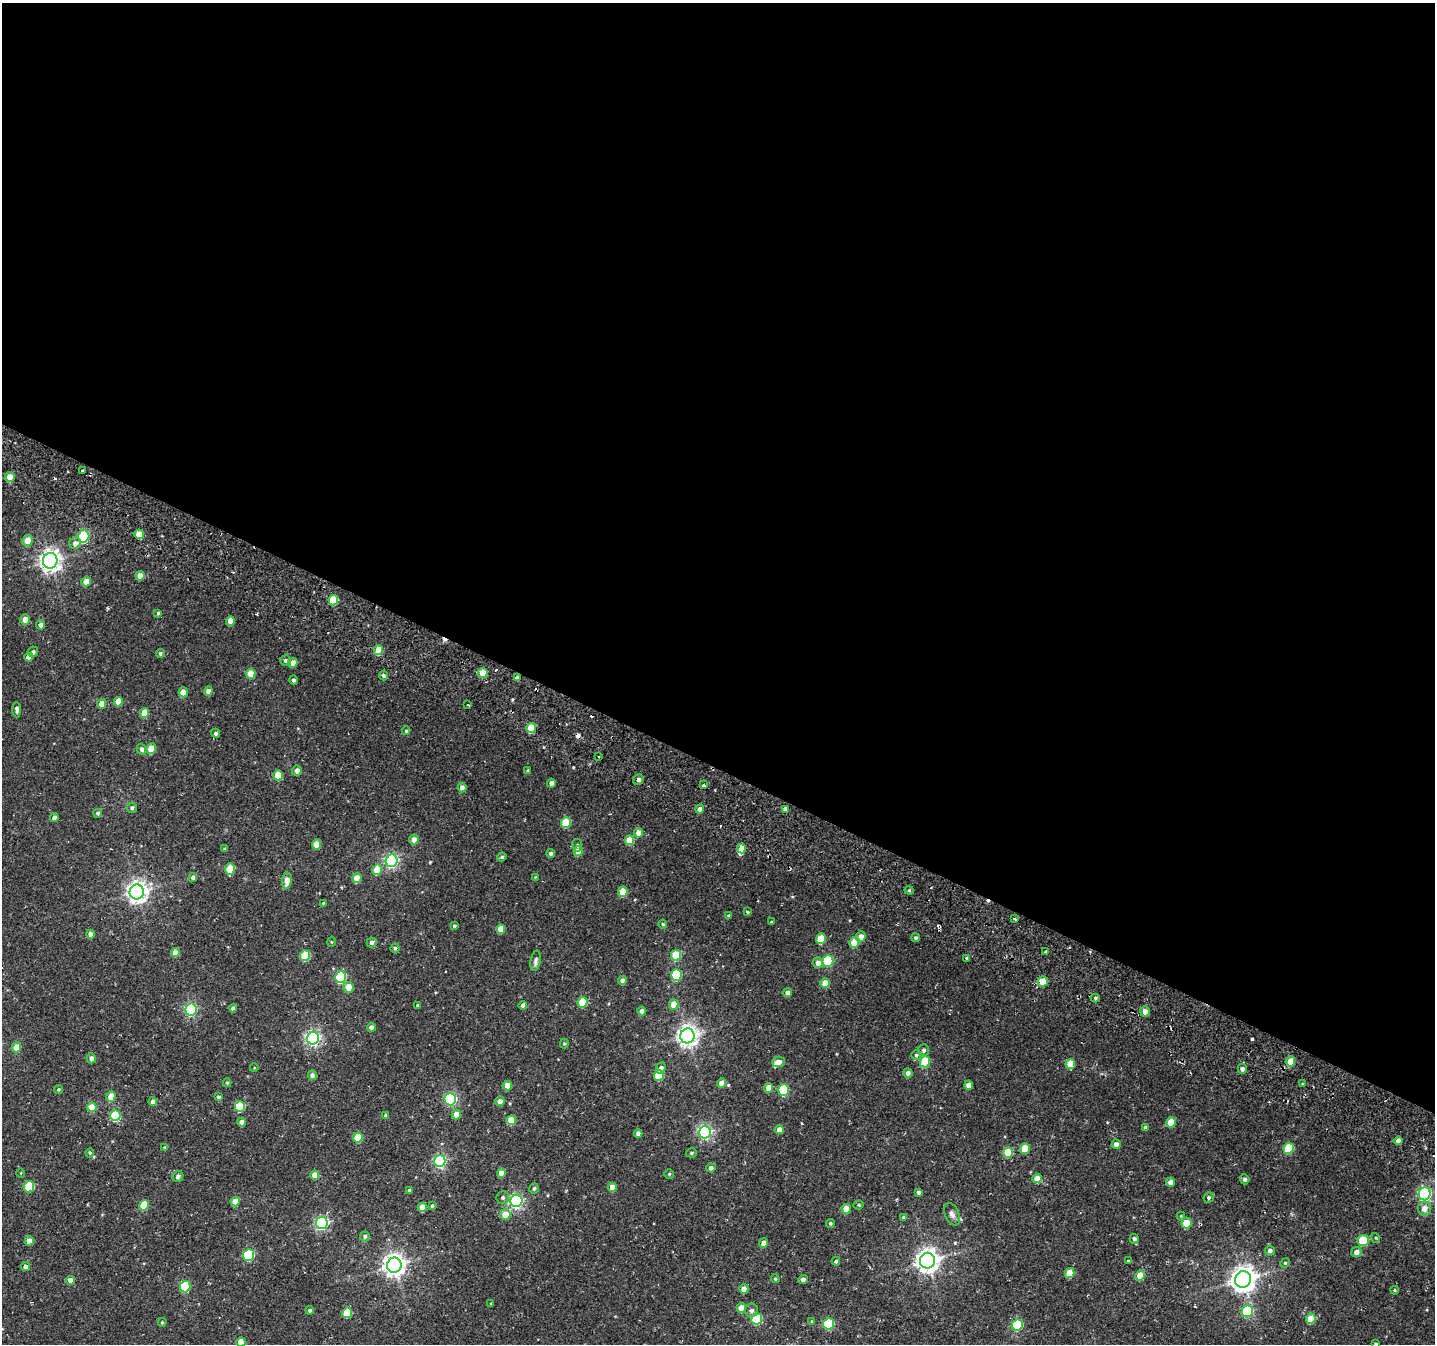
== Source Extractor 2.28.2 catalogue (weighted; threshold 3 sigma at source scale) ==
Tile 3 of 4 x 4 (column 3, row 1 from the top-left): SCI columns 2940-4372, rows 4359-5700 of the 5806 x 5920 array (HDU 1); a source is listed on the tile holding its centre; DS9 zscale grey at full resolution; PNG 1437 x 1346 px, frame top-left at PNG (2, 3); each listed source drawn as its Kron ellipse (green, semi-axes under 4 px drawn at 4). Shown black and unused: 57% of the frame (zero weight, under 2 of 3 exposures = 3% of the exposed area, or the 3 px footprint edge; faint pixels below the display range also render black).
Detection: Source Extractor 2.28.2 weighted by HDU 2 'WHT'; one run over the whole footprint, this tile lists its part. Background 0.0152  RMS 0.0048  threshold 0.0217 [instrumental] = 3 sigma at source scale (4.5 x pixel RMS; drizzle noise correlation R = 1.50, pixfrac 1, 0.0396/0.0396 arcsec/px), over >= 5 px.
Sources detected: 239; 3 cosmic-ray / hot-pixel residue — neither listed nor drawn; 2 inside a brighter listed object's ellipse — not listed separately; the other 234 listed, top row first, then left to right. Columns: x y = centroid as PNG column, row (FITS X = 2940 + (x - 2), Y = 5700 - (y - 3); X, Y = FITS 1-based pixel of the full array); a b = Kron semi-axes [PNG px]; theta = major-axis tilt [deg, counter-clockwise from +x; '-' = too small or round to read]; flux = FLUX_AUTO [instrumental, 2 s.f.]
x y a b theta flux
82 471 3 3 - 0.97
10 477 5 5 - 5.2
139 534 5 4 - 8.5
84 536 6 5 - 38
28 541 6 5 - 5.9
75 543 6 5 - 2.6
50 561 8 7 - 270
140 576 5 4 - 4.4
86 581 5 4 - 3.9
333 600 5 5 - 18
158 613 4 3 - 0.6
25 619 5 5 - 4.2
230 621 5 4 - 5.4
41 625 4 4 - 1.9
378 650 5 4 - 11
33 652 5 5 - 1.2
160 653 4 4 - 0.99
29 657 4 4 - 3.3
286 660 5 5 - 1.2
293 663 5 4 - 3.9
483 673 5 5 - 7.2
251 674 5 4 - 10
383 675 5 4 - 0.95
517 678 4 4 - 1.8
293 680 4 4 - 1
208 691 5 4 - 2.5
183 692 5 4 - 5.7
118 702 5 4 - 7.1
102 704 5 4 - 3.4
467 705 3 2 - 0.65
17 710 7 4 -88 1.5
144 713 5 4 - 6.4
531 728 5 4 - 12
406 731 4 3 - 0.67
215 733 4 4 - 0.88
142 749 5 4 - 1.2
151 749 5 4 - 7.8
598 757 3 2 - 0.72
528 770 4 3 - 0.68
297 771 5 4 - 2.4
278 775 5 5 - 9.7
638 779 5 5 - 1.5
551 783 4 4 - 2.2
703 785 3 3 - 3
462 788 5 4 - 2.9
132 808 5 5 - 1
700 809 4 4 - 1.9
785 809 4 4 - 2.1
98 813 4 4 - 0.93
54 817 4 4 - 1.7
566 822 5 5 - 17
639 833 5 4 - 4.2
414 839 5 5 - 3.2
629 840 5 4 - 9.1
317 844 5 4 - 8.7
577 845 6 5 - 0.9
741 848 5 4 - 5.3
225 849 4 3 - 0.62
578 851 5 4 - 6.2
551 853 4 4 - 1.1
502 857 4 4 - 0.91
392 861 6 6 - 86
230 869 5 5 - 14
377 870 5 4 - 11
193 877 4 4 - 2
535 877 3 3 - 0.33
357 878 5 4 - 7.7
287 881 8 5 82 5
909 890 4 4 - 0.62
137 892 7 7 - 270
623 892 5 5 - 11
323 903 3 2 - 0.4
747 912 4 3 - 0.57
728 916 4 4 - 0.71
1014 919 3 3 - 0.84
771 922 4 3 - 0.58
663 924 4 4 - 0.63
454 926 4 4 - 0.73
501 929 5 4 - 7.5
90 934 4 4 - 2.2
861 937 5 4 - 4.3
916 938 4 4 - 0.76
821 939 5 5 - 13
331 942 5 3 - 0.48
372 942 5 5 - 1.5
854 942 5 5 - 12
395 948 5 4 - 0.88
1046 952 3 3 - 0.96
175 953 4 4 - 4.8
676 955 5 5 - 15
305 956 5 5 - 16
967 958 3 3 - 20
536 961 10 5 80 1.5
828 961 6 5 - 30
818 963 5 5 - 2.7
676 975 6 5 - 30
341 977 6 5 - 36
622 981 4 4 - 2.4
1043 981 5 5 - 8.9
825 983 5 4 - 6.7
349 987 5 5 - 6.4
787 993 4 4 - 2.5
1095 998 4 4 - 0.81
583 1002 5 5 - 16
674 1004 5 5 - 6.9
417 1005 3 3 - 0.49
523 1005 4 4 - 2.1
233 1008 4 4 - 1.4
191 1009 6 5 - 65
642 1011 4 4 - 2.1
1145 1011 5 4 - 3.2
372 1027 4 4 - 2.2
687 1036 7 7 - 270
313 1038 6 6 - 120
564 1044 5 4 - 0.63
16 1047 5 5 - 5.9
924 1050 6 5 - 1.2
916 1055 5 4 - 0.77
91 1058 5 4 - 2.4
1290 1061 5 4 - 8
778 1062 6 5 - 2.6
925 1062 6 5 - 20
1070 1064 5 5 - 9.4
254 1068 4 3 - 0.33
661 1068 6 4 69 1.9
1242 1069 5 4 - 1.8
908 1073 4 4 - 2.1
312 1075 5 4 - 2.1
659 1075 5 5 - 15
227 1083 4 4 - 0.71
722 1083 5 4 - 5.1
1303 1084 4 3 - 0.69
969 1085 4 4 - 3.5
507 1086 5 4 - 7.6
769 1088 5 4 - 5.9
58 1089 4 4 - 0.68
783 1090 6 5 - 26
111 1096 5 4 - 8.5
218 1097 4 3 - 0.99
450 1099 6 5 - 58
500 1101 5 4 - 2.7
153 1102 4 4 - 3.2
240 1106 5 5 - 20
92 1107 5 4 - 8.6
456 1114 5 4 - 4.2
115 1115 5 5 - 29
386 1115 4 3 - 0.69
511 1120 5 4 - 10
242 1122 4 4 - 2.6
1171 1122 5 4 - 9.7
1145 1127 4 3 - 0.77
779 1130 4 4 - 3
705 1132 6 6 - 91
638 1134 4 4 - 2.3
358 1137 5 5 - 11
1398 1141 4 4 - 2.2
1116 1144 5 4 - 2.5
165 1147 4 4 - 0.82
1289 1148 5 5 - 19
1025 1149 5 5 - 11
1008 1152 5 5 - 15
90 1153 4 4 - 0.58
691 1153 5 4 - 0.77
440 1161 6 5 - 75
711 1168 4 4 - 1.5
21 1173 5 3 - 0.35
501 1173 5 4 - 5.8
669 1174 4 4 - 0.6
315 1175 5 4 - 4.9
178 1176 6 5 - 1.6
1037 1178 5 4 - 5
1245 1179 5 4 - 1.1
1171 1182 4 4 - 2.3
29 1187 5 5 - 22
612 1187 4 4 - 4.6
534 1188 5 5 - 0.97
409 1190 3 3 - 1.1
918 1192 4 4 - 1.2
1425 1194 6 6 - 85
503 1197 6 6 - 1.3
1209 1197 5 5 - 0.9
516 1201 6 6 - 90
235 1202 5 4 - 8
144 1205 5 4 - 15
859 1205 5 4 - 0.58
432 1206 4 3 - 0.75
422 1207 4 4 - 6.5
846 1209 5 4 - 6.6
1425 1209 7 6 - 3.9
505 1214 5 5 - 8
952 1214 12 7 -66 2
1181 1216 4 4 - 0.42
904 1217 4 4 - 1.1
322 1223 6 6 - 85
830 1223 4 4 - 0.77
1187 1223 5 5 - 14
365 1236 5 5 - 1.1
1376 1238 5 3 - 0.49
1134 1239 5 4 - 1
1363 1240 6 5 - 15
29 1241 4 4 - 4.8
764 1243 5 4 - 3.4
1270 1251 5 5 - 1.7
1356 1252 5 5 - 2.7
249 1255 6 5 - 36
836 1261 4 3 - 0.69
927 1261 8 7 - 340
1128 1261 4 4 - 0.5
1285 1263 5 4 - 0.55
394 1265 7 7 - 310
25 1266 5 4 - 2.5
1070 1273 5 5 - 8.5
1140 1276 5 4 - 8.6
775 1279 4 3 - 0.6
803 1279 4 4 - 1.8
1243 1279 8 8 - 430
70 1280 4 4 - 3.9
185 1287 6 5 - 35
744 1289 5 4 - 3.9
1395 1290 4 3 - 0.53
491 1303 4 2 - 0.29
741 1308 5 5 - 6.6
310 1310 4 4 - 1.1
751 1310 7 6 - 1.7
1247 1311 6 5 - 32
347 1313 5 5 - 13
757 1319 5 5 - 25
1311 1319 5 5 - 11
812 1321 4 3 - 0.45
162 1322 4 3 - 0.57
828 1324 6 5 - 33
1017 1325 6 5 - 30
241 1342 4 4 - 7.3
1376 1344 3 3 - 0.47
Isophote crosses this tile's border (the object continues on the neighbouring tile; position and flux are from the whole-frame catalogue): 2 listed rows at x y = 241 1342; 1376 1344